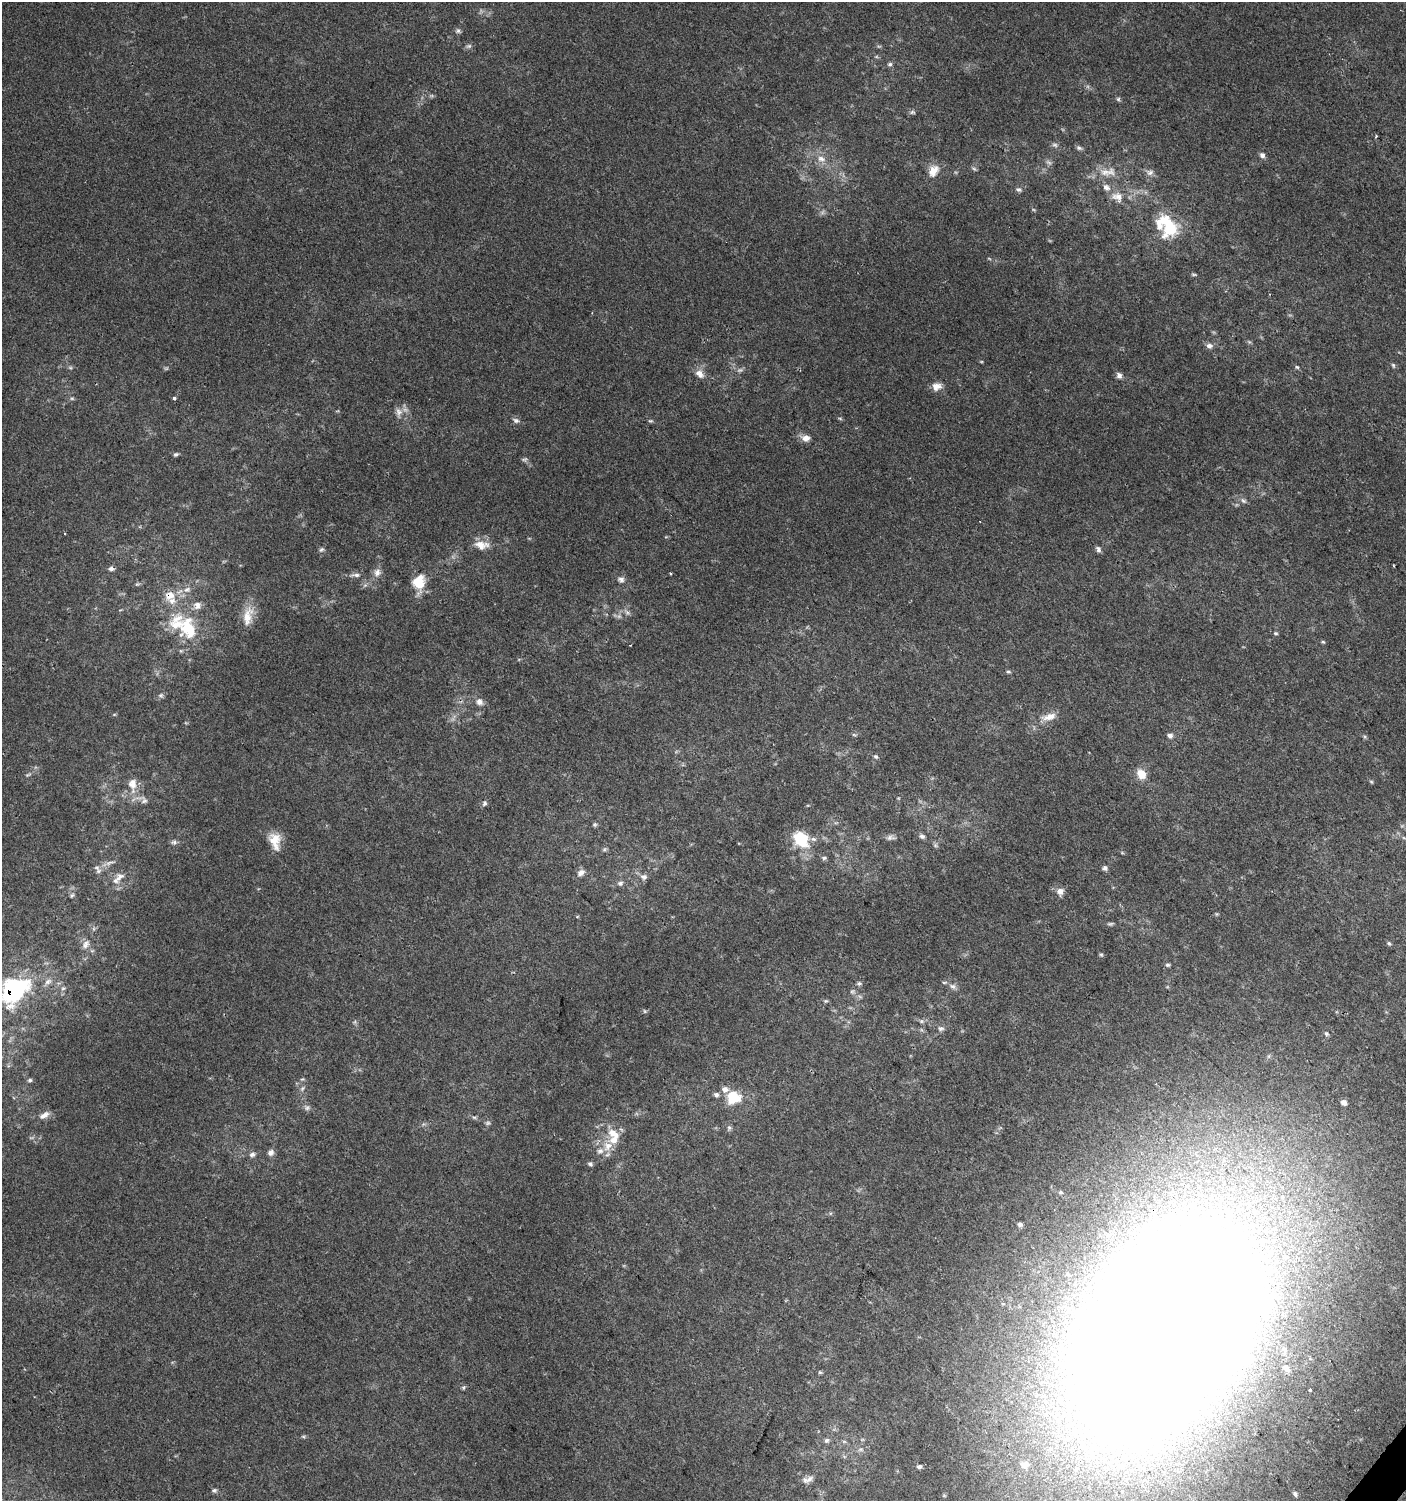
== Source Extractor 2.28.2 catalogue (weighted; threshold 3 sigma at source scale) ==
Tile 6 of 4 x 4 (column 2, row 2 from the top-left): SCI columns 1646-3049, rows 3005-4503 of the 6028 x 6010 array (HDU 1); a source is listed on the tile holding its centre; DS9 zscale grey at full resolution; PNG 1408 x 1503 px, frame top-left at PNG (2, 2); no overlay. Shown black and unused: <1% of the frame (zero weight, under 2 of 3 exposures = <1% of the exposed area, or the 3 px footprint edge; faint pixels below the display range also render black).
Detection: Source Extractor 2.28.2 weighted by HDU 2 'WHT'; one run over the whole footprint, this tile lists its part. Background 0.0255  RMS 0.0047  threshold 0.0212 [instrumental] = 3 sigma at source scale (4.5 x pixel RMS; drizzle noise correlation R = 1.50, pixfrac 1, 0.0396/0.0396 arcsec/px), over >= 5 px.
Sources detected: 153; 11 too faint to see at this stretch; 1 inside a brighter object's white glare — not listed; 14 inside a brighter listed object's ellipse — not listed separately; the other 127 listed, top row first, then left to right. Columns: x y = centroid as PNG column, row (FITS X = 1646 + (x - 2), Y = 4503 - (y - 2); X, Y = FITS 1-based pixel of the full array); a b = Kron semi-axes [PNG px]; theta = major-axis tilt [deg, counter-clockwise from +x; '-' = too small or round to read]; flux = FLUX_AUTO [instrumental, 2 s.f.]
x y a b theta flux
458 31 7 6 - 1.1
469 46 8 5 19 1.1
890 64 7 5 15 0.94
1118 99 6 5 - 0.78
912 112 7 5 -34 0.88
1376 136 4 3 - 0.47
1079 148 8 5 -23 1.1
1262 155 7 7 - 1.5
821 159 13 8 -16 3.7
974 169 6 5 - 0.82
933 171 16 11 60 5.3
1108 172 28 12 5 7.8
1150 172 11 8 1 2.1
1018 190 7 6 - 1.1
1117 196 18 12 -18 6
1170 229 26 22 52 19
1194 274 6 4 0 0.64
1249 342 7 4 -19 0.66
1209 346 9 7 4 2
1393 365 7 5 -71 0.78
1297 367 5 5 - 0.69
70 368 6 4 -1 0.76
699 374 13 9 -42 3.7
1119 375 8 7 - 1.8
937 386 13 10 13 3.8
72 398 6 4 -1 0.72
174 398 4 3 - 1.2
399 412 13 9 -84 3.2
840 418 6 4 -20 0.58
516 420 10 6 -25 1.5
650 421 7 3 1 0.63
806 438 12 9 -11 3.2
176 454 6 5 - 0.9
524 459 9 6 6 1
1243 501 9 6 -38 1.4
481 545 20 11 -5 5.9
1098 549 7 5 -66 1.4
321 550 7 6 - 1.1
111 568 7 6 - 1.5
377 572 11 8 57 2.8
671 574 3 2 - 0.54
355 575 14 5 0 1.9
621 580 8 7 - 1.8
419 582 17 12 80 13
137 584 6 4 41 0.67
187 590 12 8 24 3
170 595 13 12 - 6.5
627 612 8 6 -52 1.4
248 616 28 12 79 7.7
188 628 37 25 -70 25
1276 633 6 5 - 0.7
1323 642 6 4 -40 0.6
630 645 3 2 - 0.32
1008 672 6 4 -25 0.78
161 695 7 5 -19 0.9
479 702 10 8 -57 2.6
114 715 5 3 - 0.48
1050 717 19 9 20 5.1
1170 736 7 6 - 1.7
876 757 7 6 - 0.99
1141 774 12 9 -64 6.6
28 775 9 4 19 0.91
1371 782 6 4 -44 0.58
132 784 22 12 -87 6.9
144 800 12 9 -67 2.3
484 803 7 6 - 1.3
595 824 6 6 - 0.81
922 836 7 6 - 1.3
890 837 12 6 6 1.7
801 839 21 16 -47 19
275 841 21 13 -76 7.7
174 842 8 6 -23 1.4
935 845 7 5 -36 0.92
605 849 6 4 71 0.74
824 858 7 5 -7 0.93
109 863 15 5 17 2.3
1105 868 6 6 - 1.4
98 871 9 8 - 1.9
581 873 11 8 37 2.4
120 876 16 10 51 4
644 877 10 8 -1 2.1
620 883 8 6 -2 1.4
1060 891 9 8 - 3.1
72 895 7 4 61 0.8
1110 924 7 4 9 0.83
1389 943 6 4 -48 0.78
86 944 14 9 64 3.2
1101 955 6 5 - 0.65
1168 965 6 4 -13 0.86
48 982 12 8 33 2.6
859 983 6 5 - 0.88
952 986 11 7 -22 1.9
63 988 6 5 - 0.94
14 990 22 16 53 81
852 991 7 7 - 1.1
826 1001 6 4 19 0.68
921 1021 6 5 - 0.91
941 1028 9 7 -3 1.6
1326 1034 7 5 -45 0.96
30 1080 5 5 - 0.87
302 1088 7 5 68 1.2
733 1097 18 16 -12 12
1344 1103 7 6 - 2.2
44 1115 15 7 31 3
474 1117 7 4 -1 0.83
729 1128 7 6 - 1
613 1133 17 10 -35 6.7
608 1146 15 12 54 6.4
271 1153 9 8 - 1.9
252 1154 8 6 3 1.5
590 1164 6 5 - 1.1
1060 1192 6 4 1 0.69
1020 1224 6 5 - 1.3
1172 1323 168 104 68 2900
1286 1368 9 6 -45 1.8
820 1372 6 5 - 0.62
464 1387 6 5 - 0.78
1310 1390 3 3 - 2.7
826 1440 7 6 - 1.3
844 1441 6 4 -19 0.7
861 1449 8 5 6 1.3
1024 1465 10 8 -11 4.1
919 1467 6 5 - 1.2
1076 1469 11 7 20 2.9
810 1479 13 7 37 2.5
214 1490 7 6 - 1
1295 1494 7 5 -65 1.2
Overlapping masked pixels (flux is a lower limit): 3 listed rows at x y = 170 595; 14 990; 1172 1323
Isophote crosses this tile's border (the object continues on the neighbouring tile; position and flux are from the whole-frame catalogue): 2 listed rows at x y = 14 990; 1172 1323